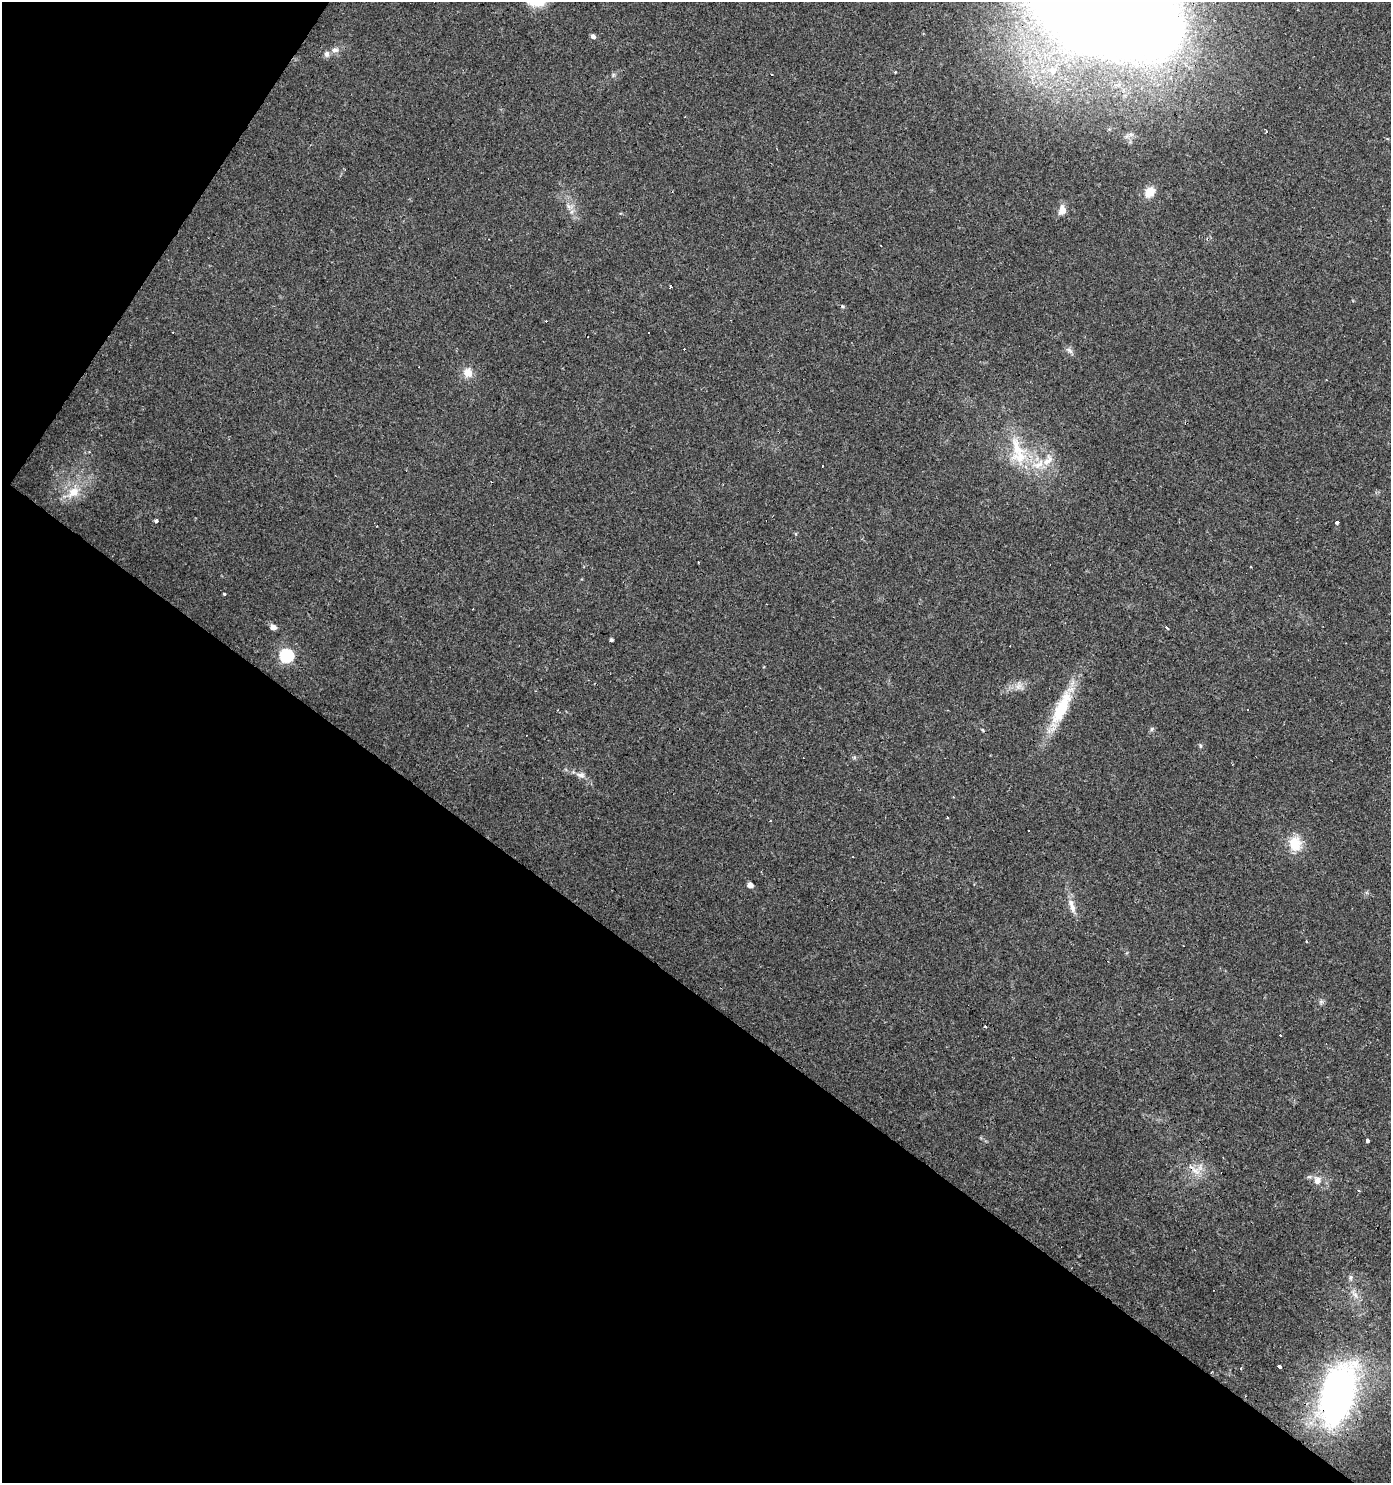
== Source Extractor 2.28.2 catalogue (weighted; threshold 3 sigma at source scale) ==
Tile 9 of 4 x 4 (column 1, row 3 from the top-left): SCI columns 184-1572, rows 1489-2969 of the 5986 x 5932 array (HDU 1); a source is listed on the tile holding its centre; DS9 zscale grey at full resolution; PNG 1393 x 1485 px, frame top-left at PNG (2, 2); no overlay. Shown black and unused: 37% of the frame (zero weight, under 3 of 4 exposures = <1% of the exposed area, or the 3 px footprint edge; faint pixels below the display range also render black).
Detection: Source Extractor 2.28.2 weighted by HDU 2 'WHT'; one run over the whole footprint, this tile lists its part. Background 0.0318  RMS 0.0037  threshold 0.0166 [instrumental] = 3 sigma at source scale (4.5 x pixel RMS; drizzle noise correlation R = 1.50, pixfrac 1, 0.0396/0.0396 arcsec/px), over >= 5 px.
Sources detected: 67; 1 inside a brighter object's white glare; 19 cosmic-ray / hot-pixel residue — not listed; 5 inside a brighter listed object's ellipse — not listed separately; the other 42 listed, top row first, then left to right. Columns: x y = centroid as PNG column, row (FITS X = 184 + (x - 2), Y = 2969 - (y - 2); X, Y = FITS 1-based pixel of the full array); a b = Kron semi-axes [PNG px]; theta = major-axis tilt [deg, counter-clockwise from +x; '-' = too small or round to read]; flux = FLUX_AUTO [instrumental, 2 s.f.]
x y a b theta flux
1105 10 121 67 -26 1200
593 36 5 4 - 1.5
335 50 11 6 2 1.7
1053 70 13 11 39 4.7
772 74 3 2 - 0.67
613 75 7 4 72 0.6
1150 192 13 10 45 5
569 206 10 5 -34 1.4
1062 210 14 8 88 2.8
670 287 3 2 - 0.56
843 306 5 4 - 0.48
1070 351 10 6 -37 1.3
468 373 11 10 - 4
1017 448 36 14 -70 12
1038 464 20 11 23 6.8
73 492 13 10 36 5.8
156 521 3 3 - 2.3
1337 522 4 3 - 1.3
224 594 3 3 - 2.9
273 627 9 7 -18 1.6
1167 627 4 3 - 4.8
611 640 4 3 - 0.82
286 655 6 6 - 53
1018 686 10 7 41 2.1
1061 708 51 15 66 18
1152 729 6 5 - 0.7
1200 746 5 4 - 0.53
581 775 13 7 -8 1.9
1028 830 3 3 - 0.69
1295 844 19 16 -77 7.8
750 885 5 4 - 3
1072 907 16 8 -79 2.8
1307 941 3 3 - 0.83
1321 1002 7 5 -45 0.78
1368 1141 4 3 - 2.7
1195 1171 16 10 -25 4.1
1317 1180 11 10 - 3.1
1350 1277 7 6 - 0.94
1354 1294 16 6 -53 2.4
1279 1367 4 3 - 3.8
1240 1368 4 4 - 0.52
1337 1393 59 30 74 150
Overlapping masked pixels (flux is a lower limit): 3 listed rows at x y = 1105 10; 1195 1171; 1337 1393
Isophote crosses this tile's border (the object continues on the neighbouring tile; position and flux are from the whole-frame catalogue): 1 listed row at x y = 1105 10